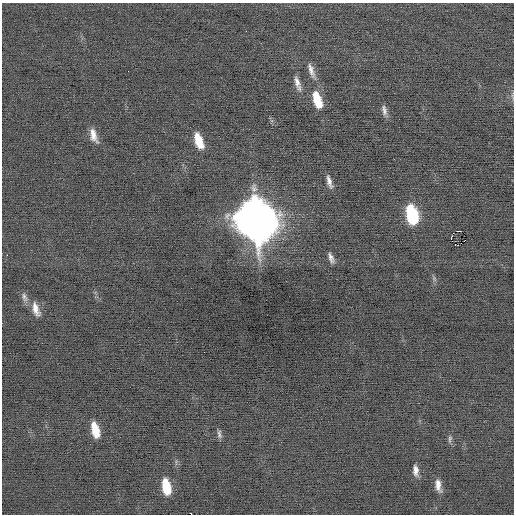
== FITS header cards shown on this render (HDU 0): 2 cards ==
NAXIS1  =                  512 / Axis length
NAXIS2  =                  512 / Axis length

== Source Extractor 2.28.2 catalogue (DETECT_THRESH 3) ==
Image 512 x 512 px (HDU 0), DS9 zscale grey, 1 PNG px = 1 image px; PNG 516 x 516 px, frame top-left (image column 1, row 512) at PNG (2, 3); no overlay
Background -0.051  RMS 0.69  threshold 2.07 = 3 sigma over >= 5 px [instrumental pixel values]
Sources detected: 25; all 25 listed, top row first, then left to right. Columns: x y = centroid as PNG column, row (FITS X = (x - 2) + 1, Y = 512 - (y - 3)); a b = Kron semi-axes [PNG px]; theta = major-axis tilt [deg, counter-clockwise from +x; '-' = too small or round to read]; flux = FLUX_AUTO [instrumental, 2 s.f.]
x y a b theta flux
311 71 24 7 -70 400
297 83 21 7 -73 360
317 100 20 9 -72 1200
384 110 13 6 -80 210
93 135 17 7 -71 450
198 141 16 7 -71 1000
329 182 13 5 -74 270
412 214 15 8 -77 4100
256 220 20 14 -72 160000
458 231 4 2 - 1000
451 237 3 2 - 3200
465 240 3 2 - 40
458 245 2 2 - 1200
7 255 2 2 - 300
331 258 13 5 -69 220
434 279 9 5 -71 100
24 297 14 6 -72 210
36 309 19 8 -72 440
95 430 15 7 -75 970
219 434 12 5 -82 150
450 439 12 5 84 140
415 471 13 6 -83 300
438 485 14 6 -80 380
166 486 15 7 -80 1400
192 514 2 2 - 600
At the frame edge (FLAGS 8, measured only in part): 1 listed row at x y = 192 514